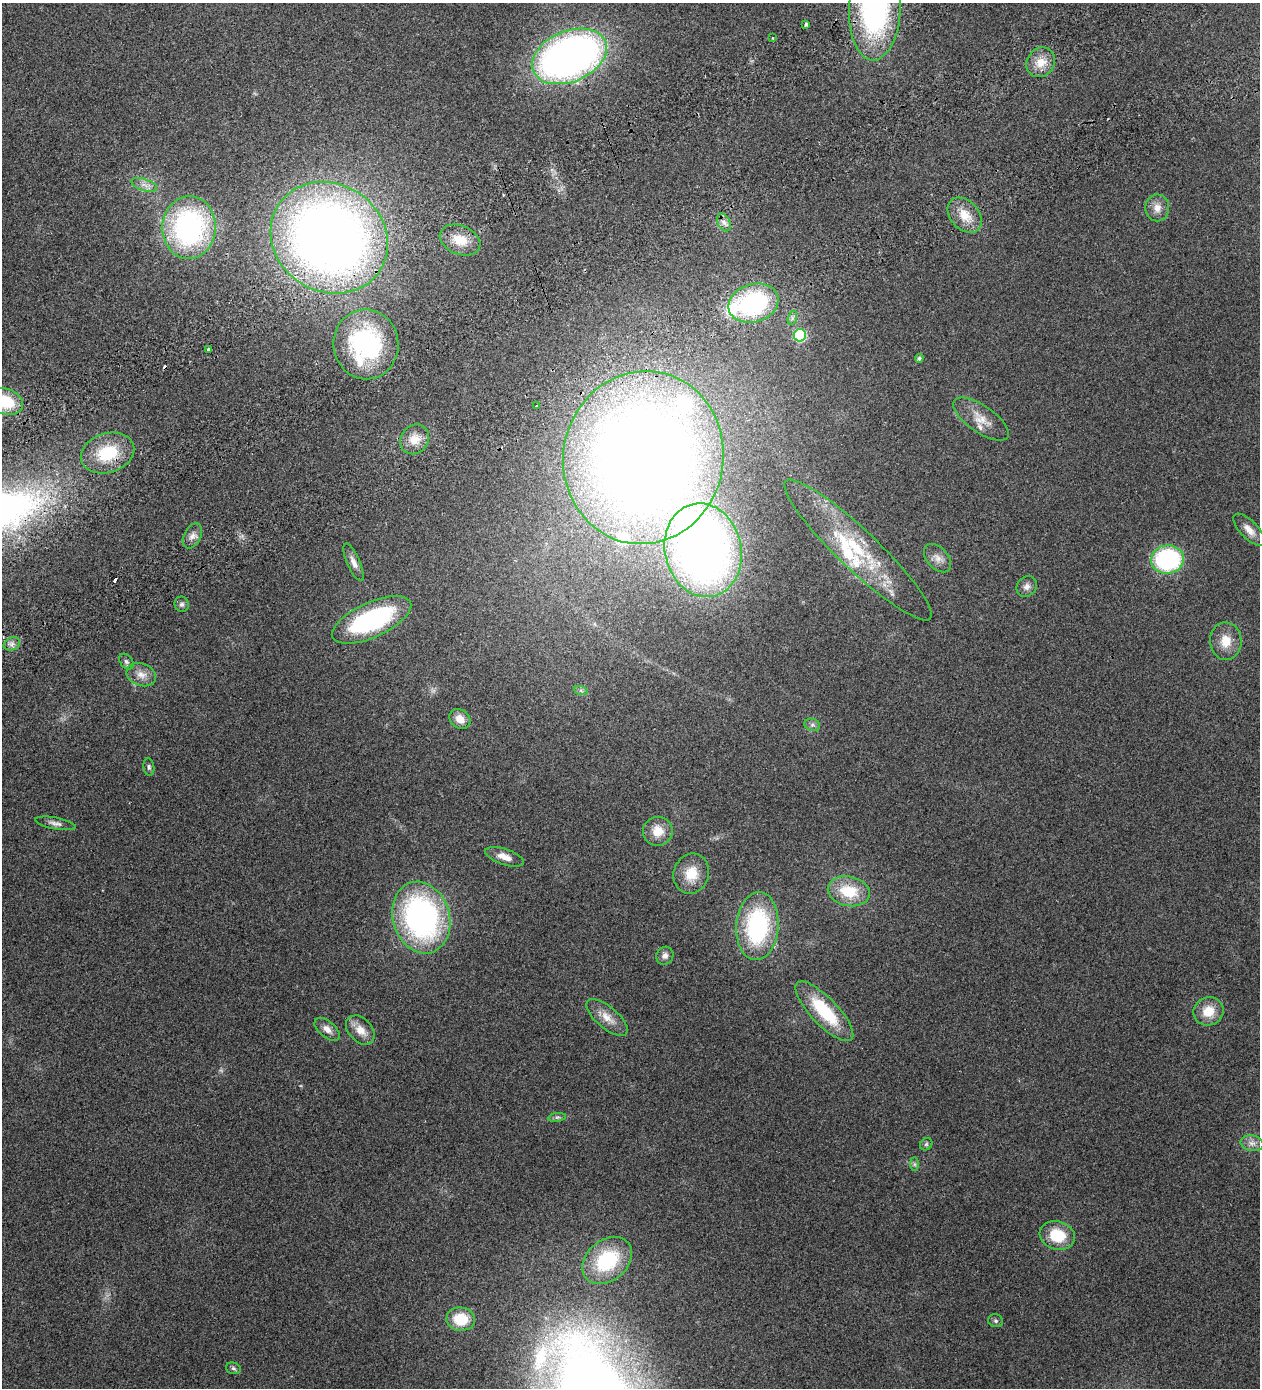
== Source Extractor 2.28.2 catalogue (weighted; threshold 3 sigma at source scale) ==
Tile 10 of 4 x 4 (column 2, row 3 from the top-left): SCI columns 1718-2975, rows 1528-2913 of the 5825 x 5828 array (HDU 1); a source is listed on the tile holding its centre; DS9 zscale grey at full resolution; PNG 1262 x 1390 px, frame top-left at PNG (2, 3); each listed source drawn as its Kron ellipse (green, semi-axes under 4 px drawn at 4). Shown black and unused: <1% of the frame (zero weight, under 2 of 3 exposures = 10% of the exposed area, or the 3 px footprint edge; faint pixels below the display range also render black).
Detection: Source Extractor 2.28.2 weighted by HDU 2 'WHT'; one run over the whole footprint, this tile lists its part. Background 0.127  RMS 0.018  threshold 0.0796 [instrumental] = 3 sigma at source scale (4.5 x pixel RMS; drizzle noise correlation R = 1.50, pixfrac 1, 0.05/0.05 arcsec/px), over >= 5 px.
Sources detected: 76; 1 too faint to see at this stretch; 3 cosmic-ray / hot-pixel residue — neither listed nor drawn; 8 inside a brighter listed object's ellipse — not listed separately; the other 64 listed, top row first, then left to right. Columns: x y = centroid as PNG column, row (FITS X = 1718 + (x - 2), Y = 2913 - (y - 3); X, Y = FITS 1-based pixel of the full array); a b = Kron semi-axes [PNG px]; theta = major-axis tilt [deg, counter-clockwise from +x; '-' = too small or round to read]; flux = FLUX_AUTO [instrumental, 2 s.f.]
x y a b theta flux
875 8 52 26 88 410
806 24 4 3 - 7.7
772 38 3 2 - 1.7
569 56 39 25 23 940
1041 62 15 13 52 25
144 185 13 6 -17 9.6
1157 208 13 12 - 15
965 215 20 14 -48 30
724 222 9 6 -62 7.5
189 227 31 26 86 330
329 238 60 54 -33 1600
460 240 21 14 -22 36
753 303 25 19 17 230
792 318 7 4 72 3.7
800 335 6 6 - 140
366 344 35 32 -84 220
208 349 4 3 - 6.6
919 358 4 4 - 4
5 402 18 12 -19 61
537 406 3 3 - 5.1
981 419 32 13 -34 27
415 439 15 13 51 22
108 453 27 19 18 80
643 458 87 80 79 2300
1249 530 20 8 -46 15
192 536 13 8 63 10
703 550 47 38 -77 1200
858 550 100 20 -44 140
938 558 16 10 -48 14
1168 559 16 14 7 220
353 562 20 6 -66 11
1027 587 11 9 49 8.3
182 604 7 7 - 4.5
372 620 43 17 25 220
1226 641 19 16 -88 29
12 644 8 6 23 6.5
126 661 9 6 -50 4.8
141 675 15 11 -21 16
581 691 7 4 -20 3.4
460 719 11 9 -38 16
812 725 8 6 -19 4.6
149 767 9 5 -82 3.8
56 823 21 6 -10 8.2
658 831 15 14 - 24
504 857 20 8 -19 17
691 874 20 17 70 35
849 891 21 14 -12 58
421 918 36 28 -73 440
757 926 34 21 85 190
665 956 9 8 - 7.7
824 1011 39 13 -46 95
1208 1011 15 14 - 32
607 1017 25 11 -40 22
327 1029 15 8 -40 12
360 1030 17 11 -47 20
557 1117 9 4 8 3.8
1252 1143 11 8 -10 9.6
926 1144 7 5 45 3.4
915 1164 7 4 -90 3.2
1057 1235 18 14 -16 55
607 1260 27 20 40 110
461 1319 14 11 -7 46
995 1321 7 6 - 3.7
233 1368 7 5 -16 3.4
Overlapping masked pixels (flux is a lower limit): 1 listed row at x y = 108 453
Isophote crosses this tile's border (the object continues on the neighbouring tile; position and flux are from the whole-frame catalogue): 2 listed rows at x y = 875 8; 5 402